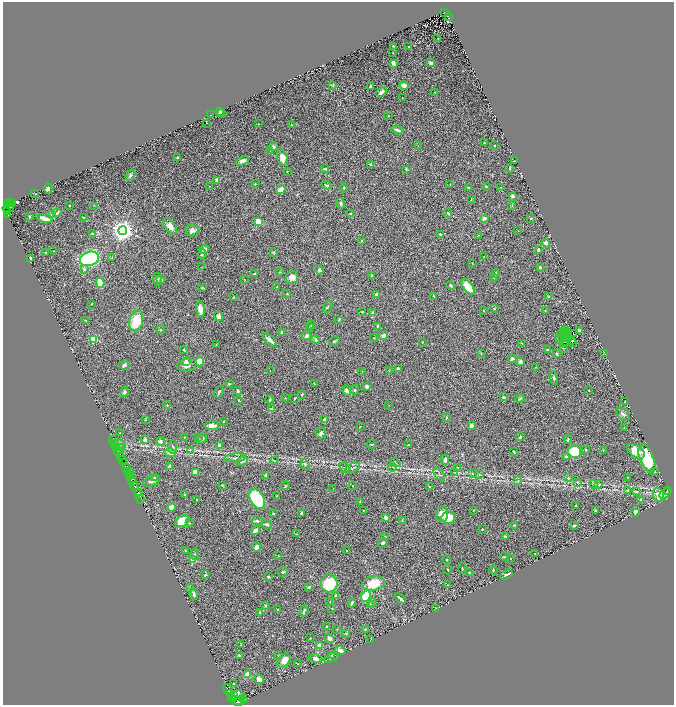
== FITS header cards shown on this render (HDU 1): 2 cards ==
NAXIS1  =                 1343
NAXIS2  =                 1405

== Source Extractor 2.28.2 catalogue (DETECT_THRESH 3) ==
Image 1343 x 1405 px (HDU 1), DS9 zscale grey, zoomed out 1/2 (1 PNG px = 2 x 2 image px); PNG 676 x 707 px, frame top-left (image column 2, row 1405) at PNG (3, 2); each listed source drawn as its Kron ellipse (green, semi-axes under 4 px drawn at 4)
Background 0.879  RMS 0.04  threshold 0.121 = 3 sigma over >= 5 px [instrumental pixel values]
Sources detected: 408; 29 cannot appear on this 1/2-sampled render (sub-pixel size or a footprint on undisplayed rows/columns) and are neither listed nor drawn; the other 379 listed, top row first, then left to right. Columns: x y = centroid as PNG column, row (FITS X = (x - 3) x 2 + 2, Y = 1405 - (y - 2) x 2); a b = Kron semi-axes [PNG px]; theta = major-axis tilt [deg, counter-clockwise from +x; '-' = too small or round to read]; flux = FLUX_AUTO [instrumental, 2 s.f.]
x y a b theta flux
445 13 3 2 - 18
448 17 4 2 - 26
438 39 2 1 - 4.2
393 46 2 2 - 6.3
409 46 2 2 - 8.1
393 53 3 2 - 2.3
393 63 3 2 - 50
430 63 3 3 - 22
404 85 4 3 - 48
333 86 3 3 - 6.5
371 86 3 2 - 12
381 92 6 3 39 38
434 92 2 2 - 2.5
402 98 2 1 - 3.2
219 111 4 3 - 11
222 113 5 2 - 4.3
210 115 2 1 - 3.6
388 115 4 2 - 3.4
207 123 2 1 - 2
258 124 2 1 - 4.6
291 125 3 2 - 5.1
398 130 6 2 -20 20
484 143 2 2 - 7.1
418 146 2 1 - 1.6
495 146 2 1 - 4.1
273 147 2 2 - 50
270 150 3 2 - 5
177 157 2 2 - 6
282 158 8 5 -74 56
242 161 7 4 21 30
514 161 3 1 - 3.6
371 164 2 2 - 23
510 168 3 2 - 7.2
325 169 4 3 - 11
406 169 3 3 - 5.4
287 171 3 2 - 3.9
131 175 6 4 54 13
217 180 3 3 - 21
255 184 3 2 - 4.1
326 185 5 3 - 8.9
450 185 2 2 - 4.3
209 186 2 2 - 3.2
469 187 2 2 - 6.3
486 187 4 2 - 9.5
501 187 2 2 - 2.9
344 188 4 3 - 6.6
48 189 5 4 - 20
281 190 5 4 - 67
35 194 3 2 - 4.5
512 196 3 3 - 32
471 199 3 2 - 3.6
8 203 2 1 - 19
10 203 2 1 - 18
341 203 5 3 - 9.8
13 204 2 1 - 19
69 205 2 2 - 11
512 205 3 2 - 3.9
94 206 3 2 - 3
8 208 6 3 4 380
7 212 3 2 - 290
57 213 4 3 - 13
448 213 4 3 - 11
8 214 3 2 - 210
53 214 4 3 - 94
351 214 2 2 - 35
29 216 3 2 - 8.6
83 217 3 2 - 5.5
45 218 8 3 -15 58
484 218 4 3 - 24
531 218 2 1 - 3.4
258 222 3 2 - 200
170 226 9 5 -52 60
192 230 6 6 - 29
123 231 4 4 - 5600
518 231 2 1 - 2.2
92 233 3 3 - 5.4
440 234 4 3 - 9.6
478 235 3 1 - 2.8
362 240 3 2 - 5.6
546 243 4 3 - 28
204 249 5 3 - 46
538 249 3 2 - 17
53 251 2 1 - 3
46 253 2 2 - 7.7
274 253 4 2 - 5.5
202 254 5 3 - 11
484 256 2 1 - 2.4
31 258 3 2 - 20
112 258 3 2 - 4.1
89 259 10 7 19 1100
472 263 3 2 - 2.8
202 267 3 2 - 2.7
540 267 3 3 - 12
84 269 4 3 - 15
319 270 4 4 - 14
279 272 3 3 - 4.4
495 273 4 2 - 7.8
255 274 3 2 - 9.5
372 276 3 2 - 7.3
292 277 6 6 - 52
493 277 3 2 - 5
157 279 6 4 -77 15
161 279 3 3 - 20
244 279 3 2 - 3.3
100 283 5 3 - 190
450 285 4 3 - 10
277 287 4 3 - 6.8
468 287 9 4 -54 150
202 288 3 3 - 5.7
287 294 3 2 - 3.5
376 294 2 2 - 13
434 296 3 2 - 5
233 297 3 2 - 4.4
548 297 3 3 - 12
92 304 2 2 - 2.8
327 307 6 3 58 8.4
200 309 8 4 -82 58
494 309 4 2 - 5.1
483 310 2 2 - 4.9
362 311 3 2 - 3.5
545 311 3 2 - 3.2
372 312 3 2 - 8.2
218 316 5 4 - 38
85 320 3 2 - 4.1
339 320 3 2 - 5.3
136 321 10 7 76 200
311 325 4 2 - 7
378 326 3 3 - 8.5
309 328 3 2 - 4
161 330 4 3 - 6.4
565 330 2 2 - 7.5
563 331 2 1 - 0.17
579 331 3 2 - 18
281 332 3 2 - 9.7
567 333 4 1 - 4.1
569 333 3 1 - 7.8
564 334 2 1 - 6.9
574 334 3 1 - 2.4
560 335 2 1 - 2.8
307 336 4 3 - 27
383 336 4 4 - 28
568 336 2 1 - 5.2
559 337 2 1 - 2.4
374 338 2 2 - 6
564 338 4 2 - 3.5
568 338 2 1 - 3.1
94 339 3 3 - 270
560 339 3 1 - 3.5
566 339 2 1 - 0.32
270 340 9 3 -42 45
316 340 4 3 - 16
334 341 6 3 12 9.9
572 341 3 1 - 0.34
566 342 2 1 - 2.4
572 342 2 1 - 0.43
422 343 3 2 - 3
522 343 2 2 - 2.7
563 343 2 2 - 4.6
216 344 2 1 - 2.2
563 348 3 2 - 3
184 350 3 2 - 6
547 350 3 2 - 11
481 353 2 2 - 5.8
556 353 3 3 - 11
605 354 2 1 - 2.3
512 358 4 3 - 17
186 361 4 4 - 18
199 361 5 4 - 110
520 362 3 3 - 21
124 365 5 4 - 13
187 365 10 6 12 49
535 367 2 2 - 2.5
398 368 3 3 - 16
270 370 2 1 - 2.4
362 371 2 2 - 3.2
389 371 3 2 - 4.2
554 378 7 3 -77 11
229 384 4 3 - 8.8
314 384 2 2 - 4.9
367 386 3 3 - 22
355 390 5 3 - 10
238 391 3 3 - 8.9
346 391 5 4 - 20
589 391 2 1 - 2.9
124 392 5 4 - 14
219 392 7 3 58 14
302 394 4 3 - 5.3
504 397 3 3 - 8.1
285 398 2 1 - 3.3
295 398 3 2 - 4.9
520 399 5 3 - 12
238 400 3 2 - 4.5
270 400 4 3 - 10
624 402 2 1 - 3.8
167 405 2 2 - 7.3
389 405 2 1 - 1.9
271 409 4 3 - 17
623 414 8 5 -44 21
447 418 3 2 - 7
324 419 3 3 - 12
145 420 3 2 - 3.3
223 421 2 2 - 3.6
212 426 7 3 -4 48
360 426 3 2 - 3
471 426 4 3 - 28
624 427 2 2 - 2.5
120 433 3 2 - 4
321 433 5 5 - 19
185 437 3 2 - 3.4
198 437 3 2 - 3.6
520 437 4 2 - 9.9
202 439 6 3 40 15
568 439 4 2 - 6
113 440 3 2 - 93
145 440 4 3 - 33
161 441 5 4 - 19
115 443 2 2 - 250
120 444 6 3 -28 14
219 445 4 3 - 17
372 445 4 2 - 5.9
409 445 3 2 - 6.1
173 447 7 4 85 16
116 448 4 2 - 300
122 448 4 4 - 7.9
190 450 3 3 - 3.9
585 450 3 2 - 4.5
603 450 3 2 - 2.5
118 451 2 2 - 570
636 451 10 5 -33 110
514 452 3 2 - 6.3
575 452 6 6 - 250
119 453 4 2 - 1500
170 453 6 4 -12 25
121 456 2 2 - 580
566 457 3 3 - 9.6
235 458 11 3 6 17
647 458 15 7 -68 350
123 459 2 1 - 210
445 460 5 3 - 22
242 461 6 4 26 15
274 461 3 2 - 3.9
395 462 5 2 - 4.5
124 463 4 2 - 2000
305 464 5 3 - 8.9
170 467 4 3 - 33
393 467 4 2 - 5.6
457 467 3 2 - 4
127 468 4 3 - 1600
345 468 5 3 - 11
352 468 8 4 27 18
128 471 3 1 - 160
655 471 2 2 - 6.8
131 472 3 1 - 150
195 472 3 3 - 110
455 472 4 2 - 5.3
439 474 8 4 -53 16
473 474 3 2 - 4.3
265 475 3 2 - 12
479 475 3 2 - 4
130 476 3 2 - 380
154 477 3 3 - 9
628 477 3 2 - 2.5
568 478 3 3 - 9.8
131 479 3 2 - 270
152 481 9 5 24 23
518 481 3 2 - 4.4
133 482 3 1 - 140
577 482 3 2 - 3.8
593 484 4 3 - 6.3
598 484 4 2 - 5
222 485 3 2 - 6.7
285 486 4 2 - 8
352 486 4 2 - 3.9
135 487 5 2 - 1800
429 487 3 2 - 4.9
333 488 2 1 - 2
628 490 3 2 - 5
667 490 2 2 - 3.3
636 492 3 3 - 7.1
138 493 4 2 - 460
665 494 6 4 56 16
138 495 3 2 - 130
185 495 3 3 - 6.3
659 495 7 5 -70 87
277 496 3 2 - 5.6
141 499 2 2 - 82
257 499 10 6 -61 760
640 499 2 2 - 16
196 500 2 2 - 3.6
360 502 3 2 - 4.6
576 505 2 2 - 6.5
172 507 4 3 - 54
364 510 3 2 - 2.3
596 510 3 3 - 6.4
473 511 3 2 - 3.2
635 512 4 2 - 24
301 513 2 2 - 37
274 514 2 2 - 12
442 514 7 6 - 69
386 517 3 3 - 33
448 517 7 6 - 160
402 520 3 2 - 3.5
182 521 7 5 34 170
257 521 6 3 -14 13
189 523 3 2 - 5
266 524 5 4 - 13
514 525 4 2 - 9.5
574 525 3 2 - 11
255 530 5 3 - 39
482 530 2 2 - 2.2
297 534 2 2 - 3
385 536 4 3 - 5.6
505 536 2 2 - 18
383 543 5 3 - 17
256 547 4 4 - 26
185 551 3 2 - 5.1
346 551 2 2 - 6.5
535 553 2 2 - 5.6
195 554 5 3 - 7.3
278 556 2 1 - 2.3
504 557 4 2 - 5.1
510 558 2 1 - 2.7
193 560 3 2 - 230
446 560 2 2 - 9.5
462 569 5 1 - 4.6
448 570 5 2 - 3.7
493 570 4 2 - 5.6
283 572 5 3 - 9
469 573 4 3 - 4.9
205 575 3 3 - 7.5
506 575 7 3 26 18
268 577 2 2 - 12
329 583 9 8 - 290
373 583 12 7 11 150
447 585 2 2 - 3.5
309 587 3 2 - 8.5
189 588 3 3 - 5.3
194 594 5 3 - 15
336 596 3 2 - 27
366 596 6 4 68 210
400 599 6 2 -43 18
330 602 3 2 - 4.6
352 603 4 2 - 14
373 603 3 3 - 7.4
370 604 4 3 - 10
265 605 3 2 - 9
436 608 2 1 - 1.8
332 609 3 2 - 4
278 610 2 2 - 25
304 611 5 2 - 14
260 612 3 3 - 9.8
327 627 2 2 - 28
337 629 3 2 - 2.5
365 629 4 3 - 5.6
346 633 4 2 - 4.4
310 638 2 1 - 3.2
329 638 5 3 - 20
371 639 3 2 - 2.3
240 645 2 2 - 2.8
319 645 3 2 - 62
340 650 5 3 - 45
239 655 4 3 - 7.1
331 655 3 3 - 5.5
279 656 3 2 - 4
331 658 8 3 22 15
316 659 6 3 -17 35
284 660 8 5 51 58
298 664 4 3 - 6.1
247 675 4 3 - 120
259 679 5 3 - 39
234 683 3 2 - 6.8
228 690 7 2 -63 1800
230 693 4 3 - 1400
234 696 4 3 - 1500
238 697 7 6 - 1400
232 698 4 2 - 1100
243 699 4 4 - 420
238 701 5 2 - 720
240 701 5 2 - 740
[29 sub-pixel or undisplayed-footprint detections neither listed nor drawn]